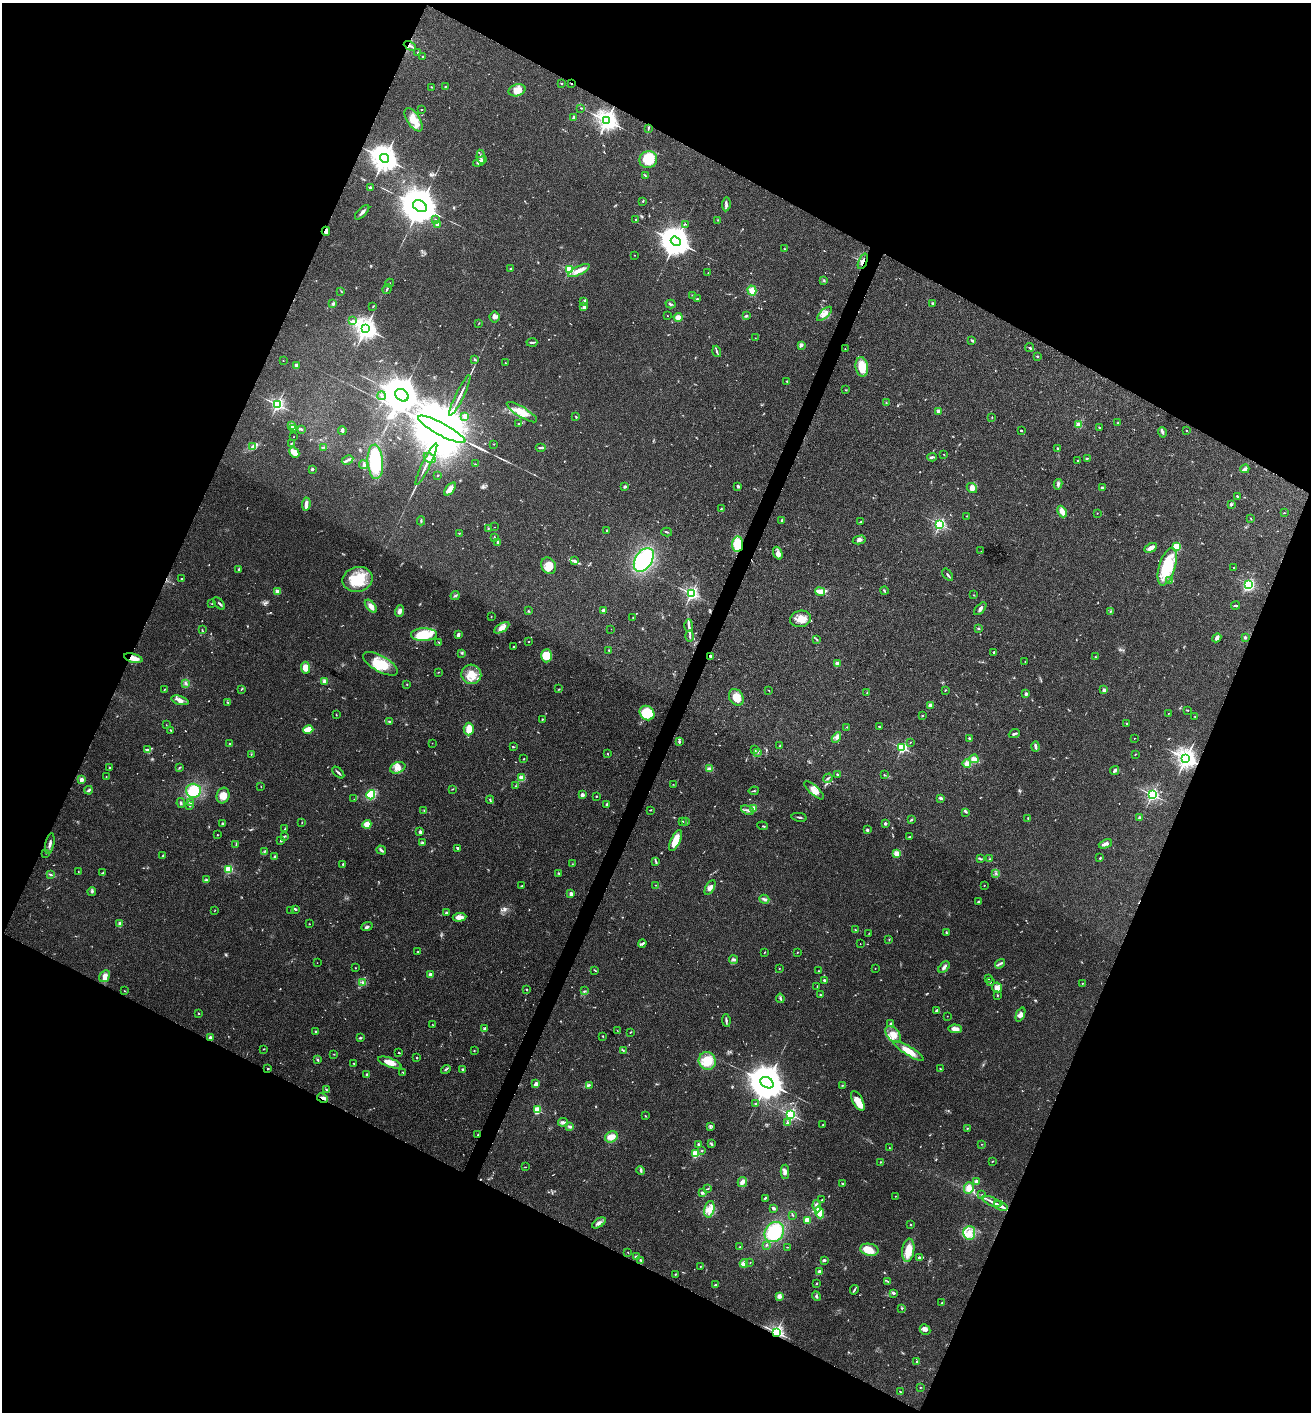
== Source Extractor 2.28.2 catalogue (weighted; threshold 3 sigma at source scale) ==
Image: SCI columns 148-5383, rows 5-5644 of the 5660 x 5650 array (HDU 1 of 3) = the unmasked area's bounding box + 8 px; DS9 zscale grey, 4 x 4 block average (1 PNG px = mean of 4 x 4 image px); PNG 1313 x 1414 px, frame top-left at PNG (2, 3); each listed source drawn as its Kron ellipse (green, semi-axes under 4 px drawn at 4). Shown black and unused: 45% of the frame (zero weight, under 3 of 4 exposures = <1% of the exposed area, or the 3 px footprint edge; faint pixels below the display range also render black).
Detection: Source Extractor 2.28.2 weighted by HDU 2 'WHT'. Background 0.0661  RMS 0.0053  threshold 0.0238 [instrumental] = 3 sigma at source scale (4.5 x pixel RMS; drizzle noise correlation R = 1.50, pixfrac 1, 0.05/0.05 arcsec/px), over >= 5 px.
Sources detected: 748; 10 too faint to see at this stretch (4 x 4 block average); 1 inside a brighter object's white glare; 1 cosmic-ray / hot-pixel residue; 2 long thin detections or spike segments (spike, bleed or trail) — neither listed nor drawn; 12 coinciding with a brighter row at this scale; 41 inside a brighter listed object's ellipse — not listed separately; of the other 681, all 500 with FLUX_AUTO >= 1.17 (the completeness limit of this list) listed and drawn (181 fainter detections not listed), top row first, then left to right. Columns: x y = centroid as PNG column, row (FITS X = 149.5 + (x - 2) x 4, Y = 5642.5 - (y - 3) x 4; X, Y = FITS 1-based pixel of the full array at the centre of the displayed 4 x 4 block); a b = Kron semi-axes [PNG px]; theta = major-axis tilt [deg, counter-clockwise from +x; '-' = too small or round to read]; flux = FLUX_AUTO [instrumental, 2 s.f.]
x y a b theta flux
410 46 6 2 -26 8.2
418 53 3 2 - 2.8
422 57 2 2 - 3.5
561 84 2 2 - 2.3
571 84 2 2 - 5.1
445 86 2 2 - 1.8
431 87 2 2 - 1.2
517 90 8 6 15 33
581 108 3 2 - 2.3
421 109 2 2 - 4.2
574 118 3 2 - 7.4
413 120 13 6 -58 44
607 120 3 3 - 2400
648 128 3 2 - 2.2
481 157 7 2 -81 5.9
384 158 4 4 - 5000
648 159 9 8 - 120
480 161 7 4 26 19
645 175 3 2 - 3.1
370 188 2 2 - 17
643 201 3 2 - 2.1
726 204 7 3 82 8
420 206 7 5 -32 15000
362 212 9 2 46 10
435 219 2 2 - 2.2
636 220 2 2 - 2.9
718 220 2 2 - 1.6
437 224 3 2 - 8.7
686 224 2 2 - 1.8
326 231 4 3 - 18
676 241 5 4 - 6600
785 249 2 2 - 2
634 255 2 2 - 1.2
863 261 8 2 67 11
511 269 2 2 - 13
569 270 2 2 - 350
579 270 12 4 27 28
708 273 2 2 - 1.8
824 280 2 2 - 2.6
390 283 4 2 - 2.8
387 289 5 2 - 4.3
752 290 5 4 - 27
341 291 2 2 - 1.4
693 295 4 2 - 2.4
697 299 3 2 - 2.8
584 301 3 2 - 5.7
333 303 2 2 - 1.8
933 303 2 2 - 4.4
670 304 5 2 - 4.1
373 306 3 2 - 1.7
584 307 3 3 - 11
824 314 9 3 44 15
746 315 3 3 - 3.3
667 316 2 2 - 1.6
494 317 5 5 - 11
678 317 4 4 - 16
353 320 2 2 - 3.3
479 323 2 2 - 1.3
365 328 4 3 - 2800
755 338 2 2 - 1.4
972 340 3 2 - 4.3
532 342 5 2 - 4.8
801 345 2 2 - 65
1030 347 4 2 - 4.8
845 349 2 2 - 2.9
717 351 6 2 -72 5.2
1037 356 2 2 - 2.4
475 359 3 2 - 4.6
283 361 2 2 - 1.9
505 363 2 2 - 2.1
297 365 4 3 - 10
862 367 10 6 -80 63
787 381 2 2 - 2.2
846 390 3 2 - 1.5
402 395 7 5 -39 12000
460 395 22 2 64 20
381 396 4 2 - 4.4
886 403 3 2 - 2.1
277 404 2 2 - 870
938 411 2 2 - 60
522 412 17 5 -32 38
465 416 2 2 - 76
576 417 2 2 - 3.4
992 417 3 2 - 1.7
1118 423 2 2 - 1.8
518 424 2 2 - 1.5
1079 425 2 2 - 110
292 426 2 2 - 110
1099 427 2 2 - 11
293 429 2 2 - 3
301 429 3 2 - 4.5
442 429 27 6 -28 79000
342 430 4 2 - 8.7
1021 430 2 2 - 4.9
1186 431 2 2 - 5.6
1162 432 5 2 - 5.4
294 437 2 2 - 1.3
291 443 4 2 - 2.8
494 444 2 2 - 2.9
253 446 2 2 - 3.1
323 447 3 2 - 1.7
541 448 5 2 - 5.1
1058 448 2 2 - 8.6
294 452 5 4 - 22
944 455 2 2 - 1.5
932 457 5 2 - 5.1
430 458 6 4 -35 27
1087 458 3 2 - 2.1
347 460 6 2 27 6.3
1078 461 2 2 - 8.7
375 462 17 7 -86 170
426 464 23 2 64 24
475 464 2 2 - 1.6
364 465 4 3 - 6.7
312 469 2 2 - 24
1245 469 4 3 - 7.7
438 475 2 2 - 2.3
1058 484 5 3 - 6.8
625 486 2 2 - 27
738 486 2 2 - 7.8
1102 487 2 2 - 18
972 488 5 4 - 19
450 489 8 4 49 23
1237 496 2 2 - 2.4
306 504 7 2 84 22
1231 505 3 3 - 3.6
721 509 2 2 - 2.8
1062 512 6 3 -66 29
1097 513 2 2 - 1.6
1284 513 2 2 - 1.6
967 516 2 2 - 1.6
1251 519 4 2 - 1.9
782 520 2 2 - 19
421 521 4 2 - 3.2
861 522 3 2 - 2.6
940 524 2 2 - 690
495 527 2 2 - 1.2
488 528 2 2 - 1.6
606 531 2 2 - 3.7
667 532 5 2 - 3.7
459 533 2 2 - 1.7
494 538 3 2 - 3.5
859 540 6 3 12 8.6
498 542 3 2 - 3.9
738 544 7 5 82 77
1177 547 2 2 - 240
1151 548 7 4 27 18
981 551 2 2 - 1.2
778 553 6 4 -69 14
644 560 13 8 57 250
574 561 4 3 - 5.9
549 566 8 7 - 46
1167 567 19 8 74 150
1233 568 2 2 - 1.6
239 569 4 2 - 4.3
948 575 7 2 -52 5
182 579 2 2 - 2.3
358 579 15 12 13 110
1170 580 3 2 - 4
1248 584 3 3 - 350
277 591 2 2 - 71
820 591 5 3 - 27
884 591 4 2 - 3.5
691 593 2 2 - 840
455 595 4 2 - 4.7
974 595 2 2 - 1.2
219 603 7 2 -45 5
212 604 2 2 - 1.2
1235 605 4 2 - 5
371 606 8 4 -50 20
980 609 8 3 46 8.2
603 610 2 2 - 26
399 611 6 3 70 12
528 611 2 2 - 3.3
1111 611 3 2 - 1.7
491 616 2 2 - 1.5
633 617 2 2 - 1.4
801 619 10 8 12 31
689 626 6 2 -90 8.5
502 628 8 4 33 24
978 628 3 2 - 2.7
611 629 2 2 - 1.3
202 630 2 2 - 2.2
424 635 13 6 1 110
458 635 3 2 - 9
690 636 6 2 88 4.3
1245 637 2 2 - 7.8
1217 638 5 3 - 8.8
816 639 3 2 - 2.4
439 642 2 2 - 2.2
528 642 2 2 - 1.3
513 647 2 2 - 2
609 650 2 2 - 3.5
994 652 2 2 - 4.4
462 653 3 2 - 2.4
546 656 6 5 - 55
710 656 3 2 - 5.9
1095 657 3 2 - 1.9
133 658 9 4 -15 29
1025 662 2 2 - 1.4
380 664 19 8 -29 71
837 664 2 2 - 71
306 668 6 4 -87 25
438 672 3 2 - 1.4
471 674 10 9 - 44
325 681 2 2 - 72
186 683 3 2 - 3.8
407 684 3 2 - 1.6
241 689 4 2 - 3.1
559 689 2 2 - 1.8
164 690 4 2 - 1.7
769 690 3 2 - 1.7
945 690 2 2 - 2.6
1104 690 2 2 - 45
867 693 2 2 - 1.6
1026 694 2 2 - 35
736 697 9 6 -60 42
180 700 9 3 -16 13
228 702 2 2 - 2.3
930 705 2 2 - 58
1187 710 2 2 - 2.5
647 713 8 6 -41 81
1168 713 2 2 - 2.5
336 715 2 2 - 1.7
922 716 2 2 - 8.2
1195 716 2 2 - 1.2
542 719 2 2 - 1.9
389 721 3 2 - 2.8
1126 723 2 2 - 5.3
166 725 2 2 - 2.3
879 726 2 2 - 2.4
847 727 2 2 - 1.8
308 729 5 3 - 42
469 729 6 5 - 52
171 730 2 2 - 2.6
1014 734 6 2 21 6
836 738 5 3 - 10
969 738 3 2 - 3.5
1134 738 2 2 - 1.3
679 741 3 3 - 4.6
910 742 3 2 - 1.5
230 743 2 2 - 1.9
432 743 2 2 - 1.2
780 746 2 2 - 1.6
1035 746 5 2 - 11
513 747 3 2 - 2.5
902 748 2 2 - 470
147 750 4 3 - 8.1
755 750 2 2 - 2.8
758 752 2 2 - 1.6
251 754 2 2 - 2
608 754 3 2 - 1.6
1135 754 4 2 - 1.2
1186 758 3 3 - 2300
524 759 2 2 - 1.9
974 759 4 4 - 14
967 764 4 3 - 18
180 767 3 2 - 2.6
109 768 2 2 - 2.3
398 768 8 5 21 22
709 768 4 3 - 5.6
1115 770 5 3 - 6.3
338 772 7 2 -44 6
837 774 2 2 - 2.9
884 775 2 2 - 2.4
106 776 2 2 - 3.2
522 778 2 2 - 150
828 778 5 2 - 4
81 780 2 2 - 66
673 784 2 2 - 1.3
516 786 2 2 - 1.9
261 787 2 2 - 1.6
452 789 2 2 - 1.3
89 790 4 3 - 4.9
814 790 12 4 -41 25
193 791 7 7 - 100
754 791 5 2 - 3.4
371 795 5 3 - 130
582 795 2 2 - 64
1152 795 2 2 - 770
223 796 8 6 75 27
596 796 2 2 - 6.2
941 798 3 2 - 8.1
354 799 2 2 - 1.9
490 800 4 2 - 3.6
181 803 5 2 - 4.4
190 803 3 2 - 5.7
607 804 3 2 - 4.2
190 805 3 2 - 3.3
753 808 4 3 - 11
650 810 3 2 - 1.8
747 810 7 2 -23 6.7
424 811 2 2 - 1.5
966 812 4 2 - 3.1
799 817 8 2 -11 5.2
1139 817 2 2 - 19
1028 818 3 2 - 2.1
911 819 3 2 - 1.6
683 821 2 2 - 1.2
302 822 2 2 - 1.4
686 822 3 2 - 2
223 823 4 2 - 3.2
885 823 2 2 - 30
367 824 4 4 - 24
763 826 5 2 - 2.5
285 828 3 2 - 2.1
867 830 4 2 - 5.8
420 832 3 2 - 8.4
217 835 2 2 - 5.3
284 836 4 2 - 3
910 837 3 2 - 2.6
281 841 2 2 - 10
675 841 11 4 65 34
422 843 3 3 - 5.8
50 844 10 3 78 12
1105 844 7 3 21 9.8
236 845 2 2 - 1.3
458 848 4 2 - 6
381 850 5 2 - 7.2
265 851 3 2 - 2.6
46 853 2 2 - 1.5
896 853 2 2 - 130
163 855 4 2 - 3.7
275 856 3 2 - 5.5
1100 858 2 2 - 2.9
980 859 2 2 - 2.5
990 859 2 2 - 1.4
656 862 3 2 - 2.4
343 864 3 2 - 3.4
572 864 2 2 - 1.2
228 869 2 2 - 240
78 871 2 2 - 1.4
103 873 3 2 - 2.7
559 873 4 2 - 4.7
996 873 2 2 - 2
50 874 3 2 - 2.9
206 880 2 2 - 12
655 885 2 2 - 1.3
984 885 2 2 - 1.9
521 886 3 2 - 2.2
710 887 8 3 61 11
92 891 4 2 - 3.9
571 894 2 2 - 53
764 899 5 3 - 6.7
979 902 2 2 - 9.3
295 909 4 2 - 4.8
215 910 2 2 - 1.2
291 910 2 2 - 1.9
446 913 2 2 - 4.6
459 917 7 4 6 16
120 924 3 3 - 6.6
309 924 2 2 - 1.6
367 927 6 2 21 6.1
855 930 3 2 - 1.7
946 932 2 2 - 2.5
869 933 2 2 - 1.2
889 939 2 2 - 1.7
642 943 4 2 - 4.4
860 944 2 2 - 2
418 951 2 2 - 2.5
764 952 3 2 - 1.5
797 952 3 2 - 2
734 960 4 2 - 6.9
317 963 2 2 - 1.3
1000 964 5 2 - 5
944 967 7 3 48 9.9
355 968 2 2 - 4
875 968 2 2 - 2.2
779 969 2 2 - 1.4
594 970 4 2 - 2.7
819 971 2 2 - 2
430 975 2 2 - 58
104 976 6 4 59 23
989 979 2 2 - 1.5
824 980 2 2 - 15
990 982 2 2 - 16
363 983 2 2 - 1.8
1082 983 2 2 - 3.8
817 986 3 2 - 1.4
997 987 5 4 - 24
527 990 2 2 - 3.9
124 991 2 2 - 1.3
585 991 2 2 - 2.3
821 995 3 2 - 2.7
997 995 2 2 - 2.4
780 998 4 2 - 3.9
937 1011 3 2 - 9.2
198 1013 2 2 - 2.5
1020 1014 7 4 66 13
947 1016 2 2 - 2
726 1020 6 2 -83 5.9
432 1024 4 2 - 1.6
890 1024 3 2 - 3.5
485 1028 2 2 - 9.4
955 1029 7 3 -4 21
617 1030 2 2 - 1.2
316 1032 3 3 - 6.3
631 1032 3 2 - 2.1
893 1034 9 6 -50 26
603 1036 2 2 - 2.2
210 1037 3 2 - 7.3
360 1038 3 2 - 3.6
263 1049 2 2 - 1.5
623 1050 4 2 - 2.2
474 1051 2 2 - 1.6
909 1051 18 4 -31 43
399 1053 2 2 - 3
334 1054 2 2 - 1.6
417 1058 2 2 - 9.2
317 1060 3 2 - 3.1
707 1061 9 8 - 66
390 1062 12 4 -20 32
354 1063 2 2 - 1.6
268 1068 3 2 - 2
446 1069 5 2 - 4
462 1069 3 2 - 4
940 1069 2 2 - 1.4
403 1072 3 2 - 2.1
367 1074 2 2 - 2.6
767 1083 7 5 -32 12000
536 1084 4 3 - 14
589 1085 3 2 - 3.3
842 1085 2 2 - 1.6
327 1090 2 2 - 1.2
322 1098 6 2 -28 8.3
858 1101 11 5 -60 39
756 1103 2 2 - 3.2
537 1110 2 2 - 260
790 1114 2 2 - 730
645 1116 2 2 - 1.5
563 1122 5 3 - 8
788 1123 2 2 - 13
823 1124 2 2 - 1.6
570 1127 3 3 - 5.5
710 1127 3 2 - 2.6
967 1128 3 2 - 2.1
478 1135 2 2 - 2.4
611 1137 7 5 26 27
698 1144 4 3 - 3.9
711 1144 4 2 - 4.6
982 1144 2 2 - 1.4
889 1148 2 2 - 1.5
702 1151 2 2 - 2.7
695 1154 2 2 - 250
992 1161 3 2 - 2.1
880 1162 3 2 - 1.2
525 1167 2 2 - 1.6
641 1170 4 2 - 5.1
785 1172 7 3 89 11
742 1182 5 4 - 13
976 1182 3 3 - 10
843 1184 3 2 - 3.3
969 1188 6 4 85 28
707 1189 3 2 - 2.1
702 1193 2 2 - 25
982 1195 2 2 - 1.5
895 1196 2 2 - 1.2
765 1198 3 2 - 3.9
822 1200 2 2 - 1.9
992 1202 10 2 -23 14
817 1206 6 3 -81 20
1001 1206 7 2 -23 18
773 1208 3 3 - 6
709 1209 8 5 76 24
819 1212 6 4 -70 53
793 1215 3 2 - 1.9
807 1220 2 2 - 130
599 1223 8 3 32 13
911 1225 2 2 - 8.3
774 1232 11 9 53 130
969 1233 7 6 - 31
766 1245 2 2 - 2.2
740 1247 2 2 - 1.9
787 1247 3 2 - 1.2
869 1250 9 6 -11 43
908 1250 11 6 82 50
628 1252 2 2 - 1.3
636 1256 3 2 - 6.7
919 1257 4 3 - 5.1
641 1260 4 2 - 4.2
824 1260 4 2 - 5.1
750 1262 3 2 - 1.3
744 1264 4 3 - 23
700 1266 2 2 - 1.5
819 1271 2 2 - 26
675 1274 2 2 - 2.3
888 1281 2 2 - 1.9
816 1283 3 2 - 3.1
715 1285 2 2 - 12
854 1290 5 2 - 5
894 1293 2 2 - 14
779 1296 2 2 - 95
816 1296 5 2 - 5
942 1303 2 2 - 2.4
902 1308 2 2 - 3.7
925 1329 5 5 - 14
776 1332 2 2 - 1000
917 1361 2 2 - 8.6
920 1387 2 2 - 1.4
900 1391 2 2 - 2.4
Overlapping masked pixels (flux is a lower limit): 11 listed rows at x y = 410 46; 571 84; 326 231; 863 261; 738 544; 710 656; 133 658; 1186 758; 322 1098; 478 1135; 776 1332
Diffuse or blended objects may show on this block-average render without a row.